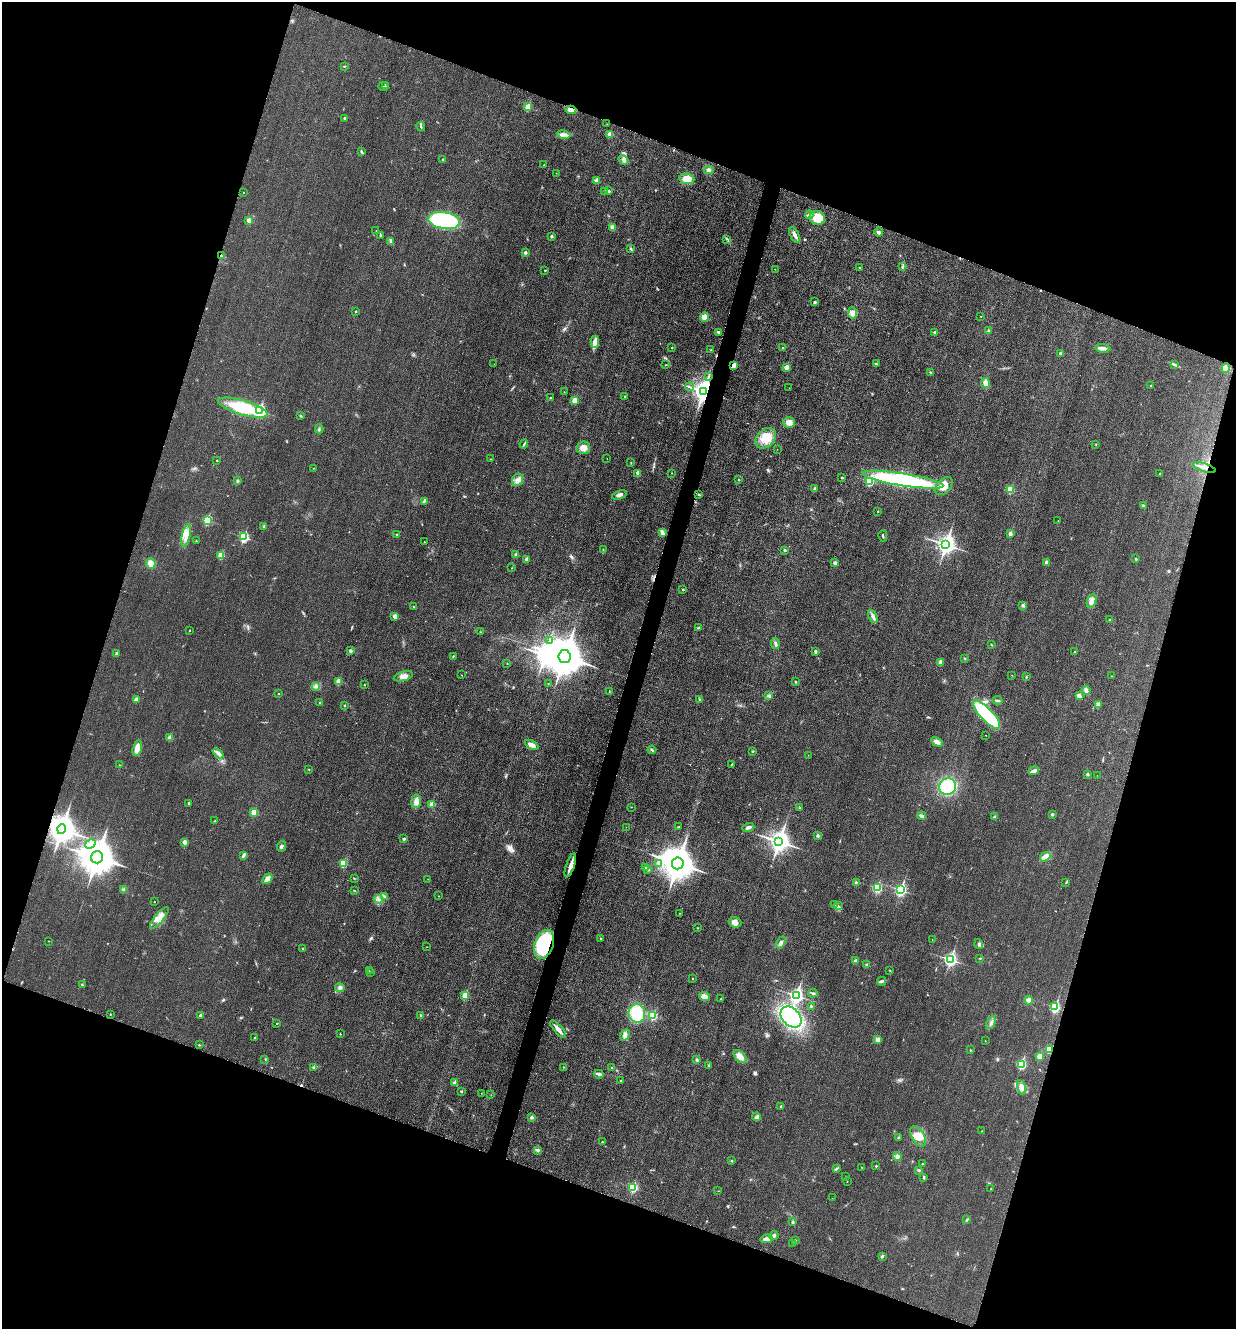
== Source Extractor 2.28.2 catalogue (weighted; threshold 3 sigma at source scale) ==
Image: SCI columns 151-5084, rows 19-5326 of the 5360 x 5349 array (HDU 1 of 3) = the unmasked area's bounding box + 8 px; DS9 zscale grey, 4 x 4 block average (1 PNG px = mean of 4 x 4 image px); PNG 1238 x 1331 px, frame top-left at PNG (2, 2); each listed source drawn as its Kron ellipse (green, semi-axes under 4 px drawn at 4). Shown black and unused: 38% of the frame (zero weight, under 3 of 4 exposures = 2% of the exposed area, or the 3 px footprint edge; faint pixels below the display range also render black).
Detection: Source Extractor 2.28.2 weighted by HDU 2 'WHT'. Background 0.0259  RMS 0.0063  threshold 0.0282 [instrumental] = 3 sigma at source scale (4.5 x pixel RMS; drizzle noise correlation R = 1.50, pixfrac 1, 0.05/0.05 arcsec/px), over >= 5 px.
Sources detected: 330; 2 inside a brighter object's white glare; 2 cosmic-ray / hot-pixel residue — neither listed nor drawn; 2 inside a brighter listed object's ellipse — not listed separately; the other 324 listed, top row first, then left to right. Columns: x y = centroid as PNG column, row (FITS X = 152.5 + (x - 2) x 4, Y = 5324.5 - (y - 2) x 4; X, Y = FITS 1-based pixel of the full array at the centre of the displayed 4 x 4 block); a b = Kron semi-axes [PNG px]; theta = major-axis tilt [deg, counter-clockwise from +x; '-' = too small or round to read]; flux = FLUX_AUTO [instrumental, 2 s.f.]
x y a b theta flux
344 66 3 2 - 2.7
386 85 3 2 - 4.5
383 86 5 2 - 4.2
528 107 2 2 - 99
571 110 5 3 - 27
345 118 3 2 - 3.1
607 124 2 2 - 1
421 126 5 2 - 4.4
610 134 2 2 - 64
564 135 7 4 -10 15
361 151 3 2 - 4.8
443 160 2 2 - 15
623 160 5 3 - 9.2
544 165 2 2 - 2.1
709 170 4 3 - 9.7
556 173 2 2 - 1.2
687 179 7 5 -9 40
596 181 2 2 - 41
609 191 2 2 - 9
243 192 2 2 - 1.5
605 192 2 2 - 10
809 215 4 3 - 7.9
817 218 8 6 -26 79
249 220 2 2 - 48
444 220 16 8 -10 400
612 227 4 3 - 6.9
376 231 2 2 - 0.8
879 232 4 3 - 6.5
795 235 9 3 -62 15
380 236 3 2 - 3.7
551 236 2 2 - 13
727 239 2 2 - 1.7
390 242 3 2 - 3.8
631 249 3 2 - 2.7
525 253 2 2 - 19
221 256 3 2 - 2.8
903 266 3 2 - 2.4
859 268 2 2 - 3.4
775 269 2 2 - 0.91
545 270 2 2 - 1.9
815 302 2 2 - 11
356 311 2 2 - 7
852 313 6 4 -86 16
981 316 2 2 - 1.2
704 317 5 4 - 25
989 330 3 2 - 3.9
718 332 2 2 - 7.5
935 332 3 3 - 3.6
595 342 6 3 88 13
672 348 2 2 - 4
783 348 2 2 - 6
1103 348 8 3 -7 15
711 350 2 2 - 2.8
1060 353 2 2 - 11
494 364 2 2 - 1.6
876 364 2 2 - 9.5
1174 364 4 2 - 4.9
666 365 2 2 - 1.3
734 365 4 2 - 23
786 367 2 2 - 46
1226 368 5 3 - 11
930 372 2 2 - 3.9
708 377 2 2 - 2
985 383 5 3 - 27
1150 386 2 2 - 1.8
689 387 4 2 - 5.5
789 388 2 2 - 3.3
703 391 4 3 - 3500
564 392 2 2 - 1.4
625 396 2 2 - 4
550 398 2 2 - 7.4
574 400 2 2 - 73
243 408 26 7 -16 210
259 411 3 2 - 500
301 416 2 2 - 1.3
789 422 6 5 - 23
319 429 4 2 - 4
766 438 12 8 45 70
524 444 5 2 - 4.6
1096 444 2 2 - 1.9
583 448 7 6 - 28
777 449 2 2 - 0.76
490 459 2 2 - 1.1
607 459 2 2 - 0.68
217 460 2 2 - 3.3
631 463 3 2 - 1.7
1204 467 12 2 -18 17
313 468 2 2 - 1.8
638 473 4 3 - 11
671 473 2 2 - 1.4
1160 474 2 2 - 4.9
842 478 2 2 - 7.5
518 480 6 5 - 18
738 480 2 2 - 4.8
903 480 41 6 -9 610
237 481 3 2 - 4.6
870 481 2 2 - 210
944 486 11 6 46 37
815 489 2 2 - 18
1010 489 2 2 - 140
619 495 7 3 20 13
699 495 2 2 - 7.9
424 501 2 2 - 1.9
1143 506 3 2 - 4.7
878 511 2 2 - 2.5
207 520 2 2 - 270
1058 520 2 2 - 0.56
264 527 2 2 - 18
662 532 4 2 - 22
1010 533 2 2 - 27
186 535 11 4 75 30
396 535 2 2 - 4.1
883 536 6 2 -75 4.3
244 537 2 2 - 360
196 541 2 2 - 1.9
424 542 2 2 - 2.8
946 545 4 3 - 1900
603 549 2 2 - 1.4
785 550 2 2 - 11
515 554 2 2 - 14
221 555 2 2 - 120
526 559 2 2 - 22
1136 559 2 2 - 6.8
1046 562 2 2 - 25
151 563 5 4 - 33
835 563 2 2 - 25
512 568 2 2 - 1.3
683 589 2 2 - 2.8
1092 601 7 4 68 24
1023 605 3 2 - 3.4
414 607 2 2 - 1.8
395 616 2 2 - 41
873 616 7 3 -66 13
1110 619 3 2 - 2.2
698 628 2 2 - 11
189 630 2 2 - 2.9
480 632 2 2 - 1.1
550 641 2 2 - 1.6
775 644 5 3 - 8
992 645 3 2 - 1.8
350 650 3 2 - 8.9
815 651 3 2 - 6.5
1075 652 2 2 - 2.6
116 653 2 2 - 18
453 656 2 2 - 2.6
564 657 6 6 - 13000
965 658 2 2 - 2.7
940 663 4 3 - 14
507 664 2 2 - 0.93
461 675 2 2 - 1.2
1012 675 2 2 - 1.4
403 676 10 4 15 21
1111 676 2 2 - 1.7
1026 677 4 2 - 3.2
339 681 2 2 - 97
795 682 2 2 - 1.7
364 684 3 2 - 2
548 684 2 2 - 1.1
316 686 4 3 - 7.2
1086 691 5 3 - 16
609 692 2 2 - 1.1
278 694 2 2 - 2.2
769 696 3 3 - 4.9
1079 696 3 3 - 18
699 699 2 2 - 3.2
136 700 2 2 - 34
997 700 5 2 - 5.7
319 702 2 2 - 5.2
344 705 2 2 - 5.5
1098 705 3 2 - 3.8
986 714 18 6 -47 320
985 735 2 2 - 1.2
170 737 2 2 - 49
937 742 6 4 -28 13
531 745 7 3 -28 20
137 748 8 4 75 31
652 750 4 2 - 3.9
753 751 3 2 - 3.5
218 753 6 3 -39 11
808 755 2 2 - 0.93
732 764 3 2 - 2.6
119 765 2 2 - 1.2
309 769 2 2 - 1.4
1034 771 5 2 - 22
1087 774 2 2 - 8
1097 775 2 2 - 0.81
948 787 8 8 - 160
416 801 7 5 82 16
188 803 2 2 - 6.6
432 804 2 2 - 55
631 807 2 2 - 1.3
800 808 2 2 - 2.6
254 812 2 2 - 91
1052 814 2 2 - 5.4
922 816 4 2 - 12
994 817 2 2 - 15
215 821 4 2 - 3.1
626 827 2 2 - 0.84
678 827 3 2 - 1.3
748 827 6 3 21 11
62 829 5 4 - 5300
818 836 3 3 - 6
404 839 2 2 - 14
184 842 2 2 - 45
779 842 3 3 - 2700
90 844 5 3 - 13
281 846 6 3 69 7.1
243 855 4 2 - 8.3
97 857 6 6 - 9900
1045 857 6 3 34 35
343 863 2 2 - 140
678 863 6 6 - 8900
659 864 2 2 - 2.2
570 866 12 3 72 24
646 868 2 2 - 12
648 869 2 2 - 13
354 878 2 2 - 2.4
267 879 6 4 50 18
428 879 2 2 - 1.3
856 882 3 2 - 3
1066 882 2 2 - 1.6
877 888 2 2 - 270
124 889 3 2 - 7.8
354 890 3 2 - 1.9
901 890 3 2 - 580
384 896 4 2 - 5.3
438 896 2 2 - 1.3
378 899 4 2 - 6.9
154 902 2 2 - 0.99
835 905 2 2 - 3.1
838 906 3 2 - 2.7
680 913 2 2 - 0.95
159 918 13 4 50 33
735 922 6 5 - 19
697 928 2 2 - 1.4
600 938 2 2 - 2.2
932 939 2 2 - 0.73
49 941 2 2 - 1.3
781 942 6 3 63 10
544 944 15 9 71 350
978 944 5 2 - 5.9
427 947 2 2 - 0.79
303 949 2 2 - 2.3
980 958 2 2 - 2.1
950 959 3 2 - 830
855 961 2 2 - 25
867 965 2 2 - 16
369 971 2 2 - 1.3
890 971 3 2 - 1.2
370 973 2 2 - 0.89
692 978 2 2 - 2.5
882 981 4 3 - 6.6
82 985 3 2 - 2.9
340 988 5 4 - 9.7
813 993 5 2 - 6.5
465 995 2 2 - 91
796 995 3 2 - 940
704 997 5 4 - 22
721 999 2 2 - 1.9
1029 1000 4 4 - 12
811 1006 2 2 - 2.6
1055 1007 3 2 - 350
637 1013 9 8 - 140
110 1014 2 2 - 1.9
200 1015 2 2 - 21
421 1015 3 3 - 5.4
653 1016 2 2 - 210
791 1017 12 8 -44 500
991 1023 7 2 65 8.5
277 1024 2 2 - 4.2
558 1029 11 3 -49 23
340 1034 2 2 - 4.1
625 1035 6 4 58 12
255 1037 2 2 - 1.8
878 1039 4 3 - 18
985 1041 2 2 - 1.1
199 1045 2 2 - 2.5
970 1050 2 2 - 2.1
1049 1050 4 3 - 23
740 1056 8 4 -45 31
1039 1056 2 2 - 84
265 1059 2 2 - 1.6
697 1060 3 3 - 5.3
1021 1064 3 2 - 300
709 1065 2 2 - 4.5
563 1067 2 2 - 2.4
612 1067 2 2 - 1.7
313 1068 3 2 - 1.8
599 1074 4 3 - 7.7
620 1080 2 2 - 1.6
455 1083 2 2 - 29
1021 1087 7 4 -74 17
461 1091 2 2 - 7.4
481 1093 2 2 - 1.1
491 1095 2 2 - 0.81
781 1106 2 2 - 8.8
532 1117 2 2 - 19
757 1117 4 3 - 8.5
982 1131 2 2 - 1.1
918 1136 11 6 -59 44
899 1138 3 2 - 3.2
602 1142 2 2 - 2.6
537 1150 3 3 - 7.3
897 1156 4 4 - 12
732 1161 2 2 - 2.8
922 1164 2 2 - 2
876 1166 2 2 - 4.3
862 1167 2 2 - 1.5
837 1168 3 2 - 4.4
919 1170 3 2 - 3.9
846 1177 2 2 - 1.1
924 1177 3 2 - 3.8
847 1182 2 2 - 1.3
633 1188 2 2 - 250
991 1189 2 2 - 2.1
718 1191 2 2 - 1
832 1198 2 2 - 0.48
967 1220 3 2 - 3.5
793 1222 2 2 - 11
774 1236 5 3 - 8
767 1239 6 3 12 21
795 1241 2 2 - 2.1
792 1243 2 2 - 1.3
882 1256 3 2 - 5.9
Overlapping masked pixels (flux is a lower limit): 9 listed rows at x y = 571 110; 221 256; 734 365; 703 391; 1204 467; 62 829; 570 866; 544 944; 1049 1050
Diffuse or blended objects may show on this block-average render without a row.